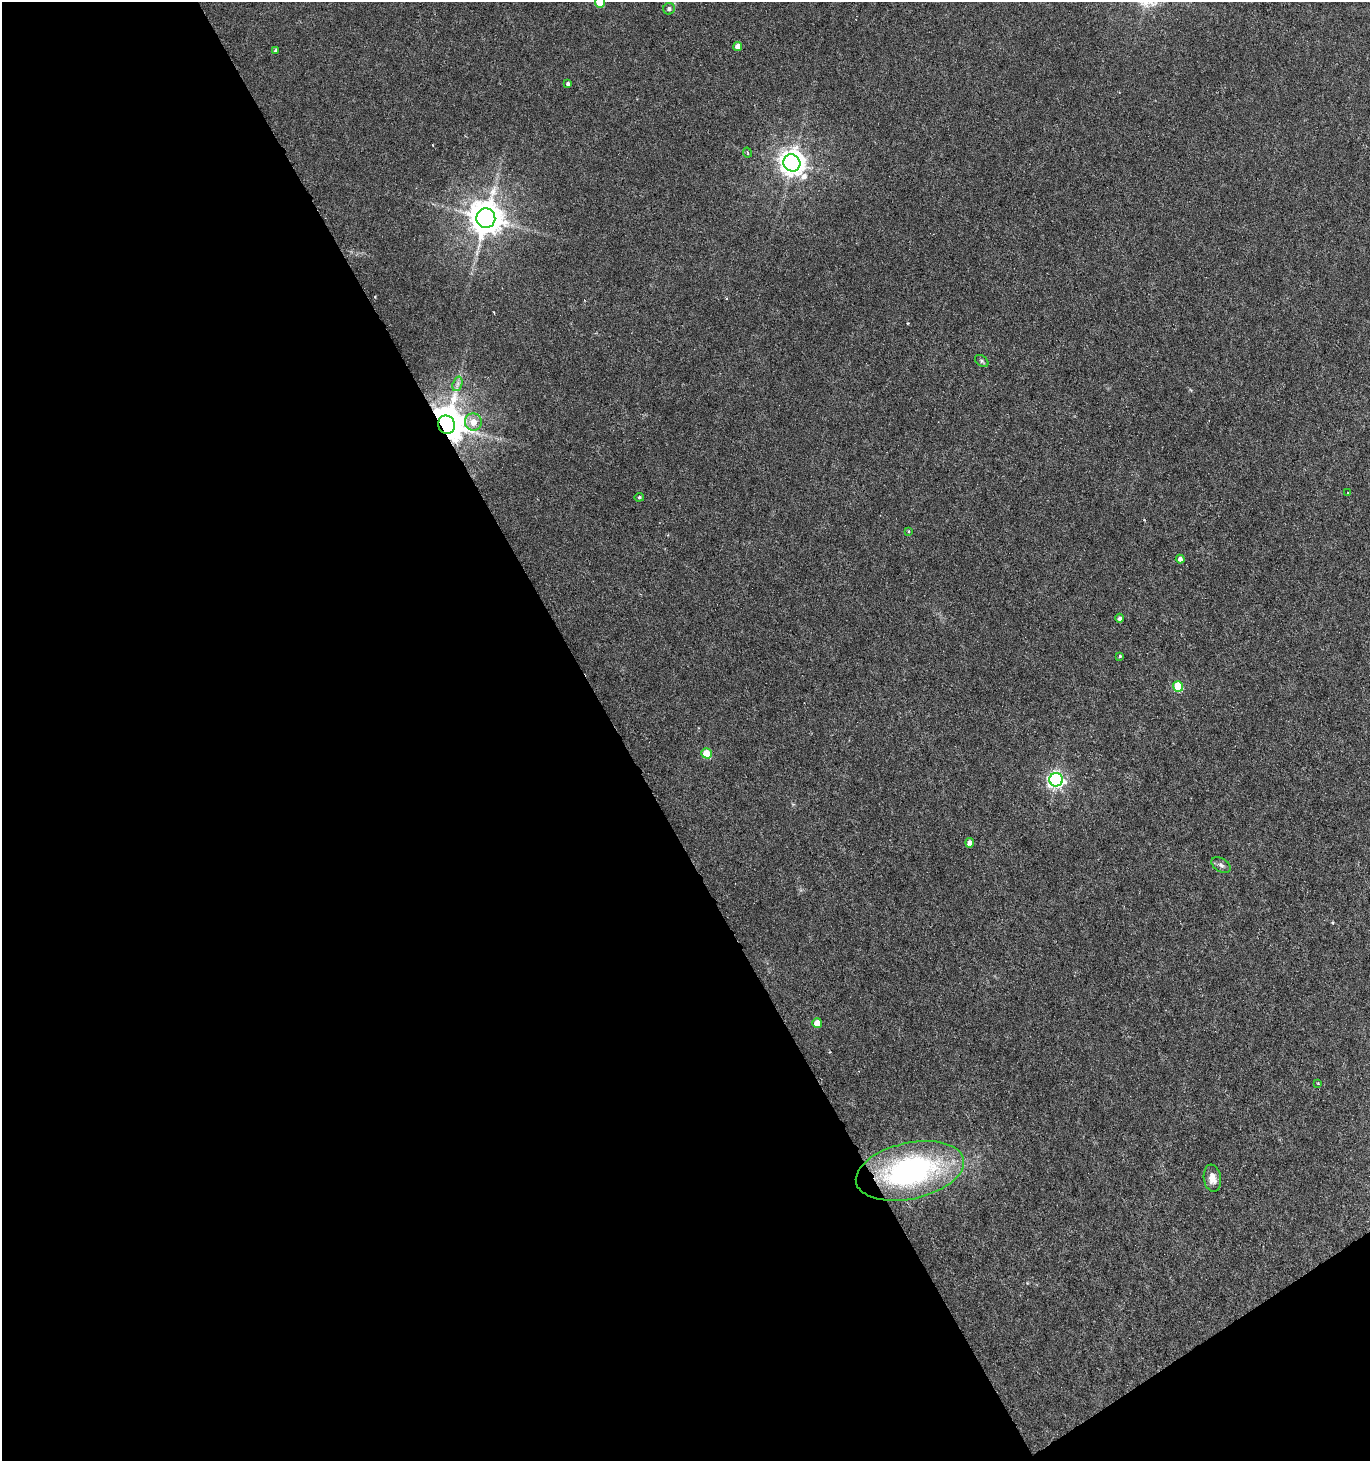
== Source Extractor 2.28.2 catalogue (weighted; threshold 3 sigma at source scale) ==
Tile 3 of 2 x 2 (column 1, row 2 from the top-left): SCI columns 62-1429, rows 1-1459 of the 2875 x 2918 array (HDU 1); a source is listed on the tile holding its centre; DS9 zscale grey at full resolution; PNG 1372 x 1463 px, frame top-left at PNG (2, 2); each listed source drawn as its Kron ellipse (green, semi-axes under 4 px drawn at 4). Shown black and unused: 47% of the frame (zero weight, under 3 of 6 exposures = <1% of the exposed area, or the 3 px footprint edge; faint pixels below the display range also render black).
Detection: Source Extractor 2.28.2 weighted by HDU 2 'WHT'; one run over the whole footprint, this tile lists its part. Background 0.00886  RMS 0.0018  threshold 0.00716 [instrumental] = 3 sigma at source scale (4.09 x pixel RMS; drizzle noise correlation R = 1.36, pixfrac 0.8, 0.0396/0.0396 arcsec/px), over >= 5 px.
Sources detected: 29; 2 cosmic-ray / hot-pixel residue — neither listed nor drawn; the other 27 listed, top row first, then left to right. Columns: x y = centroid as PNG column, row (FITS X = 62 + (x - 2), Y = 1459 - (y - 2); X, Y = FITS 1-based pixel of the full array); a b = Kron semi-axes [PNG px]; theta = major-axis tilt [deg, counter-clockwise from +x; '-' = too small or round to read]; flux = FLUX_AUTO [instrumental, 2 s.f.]
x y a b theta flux
600 2 5 5 - 2.5
669 9 6 5 - 0.49
738 46 4 4 - 1.3
275 50 3 3 - 0.23
568 84 3 3 - 0.3
747 153 5 3 - 0.25
792 163 9 8 - 170
486 218 10 9 - 360
982 361 7 5 -37 0.29
457 384 7 4 71 0.48
473 422 9 8 - 1.7
446 425 9 8 - 480
1348 493 3 2 - 0.15
639 497 5 4 - 0.22
909 531 3 3 - 0.29
1180 559 4 4 - 0.68
1120 618 4 4 - 0.45
1120 656 4 3 - 0.18
1178 686 5 5 - 5.7
706 753 5 5 - 4.5
1056 780 7 7 - 52
970 843 4 4 - 0.9
1221 865 10 6 -32 0.54
817 1023 5 5 - 2.2
1318 1083 3 3 - 0.14
910 1171 55 28 12 40
1212 1178 13 8 -81 1.4
Overlapping masked pixels (flux is a lower limit): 1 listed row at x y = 446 425
Isophote crosses this tile's border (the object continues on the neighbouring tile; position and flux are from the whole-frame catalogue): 1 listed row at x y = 600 2